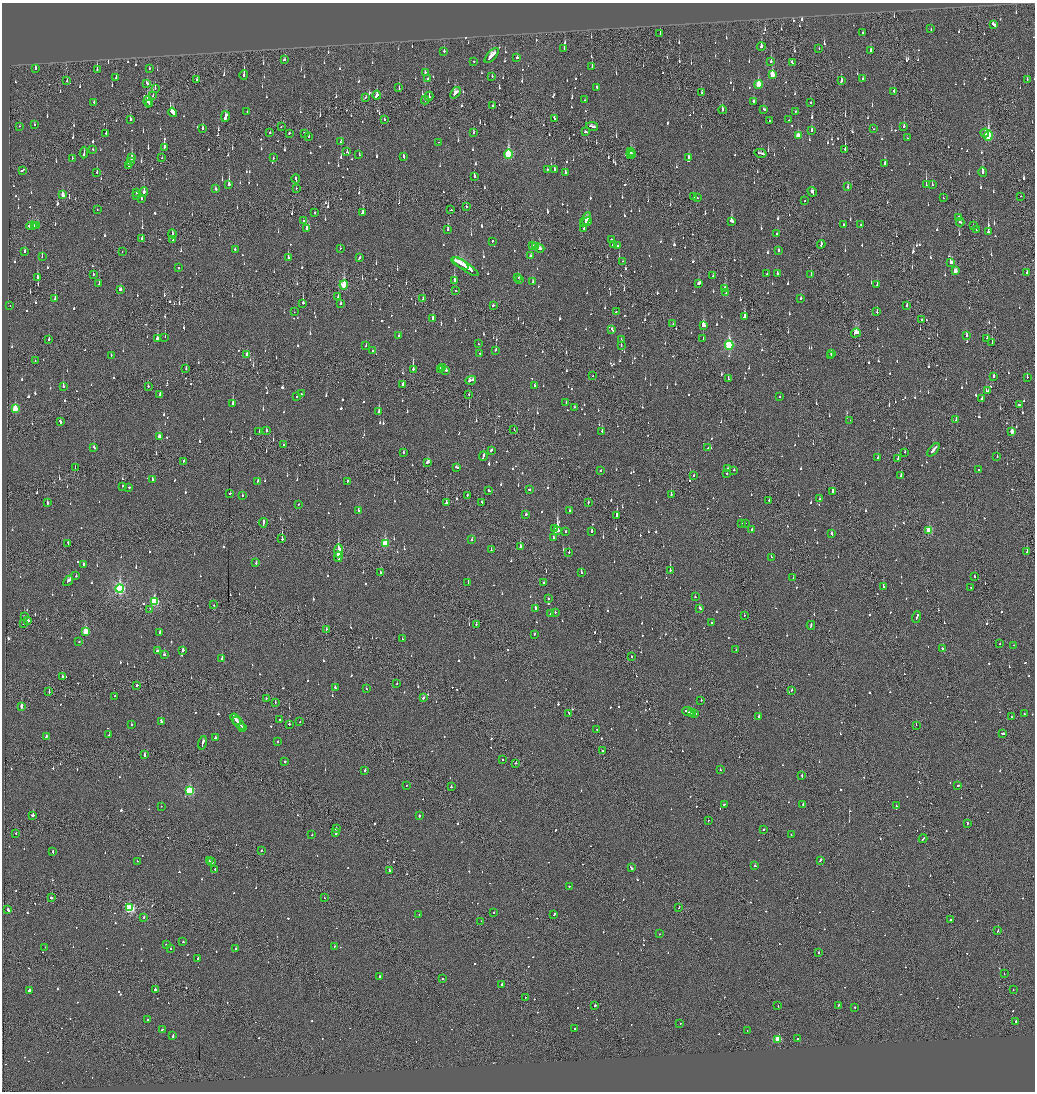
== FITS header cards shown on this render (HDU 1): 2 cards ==
NAXIS1  =                 2065
NAXIS2  =                 2179

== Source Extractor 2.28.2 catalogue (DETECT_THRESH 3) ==
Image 2065 x 2179 px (HDU 1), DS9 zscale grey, zoomed out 1/2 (1 PNG px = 2 x 2 image px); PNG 1037 x 1094 px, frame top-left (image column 1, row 2178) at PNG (2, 3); each listed source drawn as its Kron ellipse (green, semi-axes under 4 px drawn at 4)
Background -0.146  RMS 0.073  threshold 0.22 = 3 sigma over >= 5 px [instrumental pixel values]
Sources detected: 1581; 54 cannot appear on this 1/2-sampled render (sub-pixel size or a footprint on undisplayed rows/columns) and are neither listed nor drawn; of the other 1527, the 500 brightest by FLUX_AUTO listed and drawn (1027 fainter detections omitted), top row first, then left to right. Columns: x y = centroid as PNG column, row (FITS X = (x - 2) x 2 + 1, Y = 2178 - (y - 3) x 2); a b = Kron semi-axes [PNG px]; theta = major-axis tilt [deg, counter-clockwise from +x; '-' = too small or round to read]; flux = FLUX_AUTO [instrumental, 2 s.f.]
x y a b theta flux
994 24 4 2 - 160
931 29 2 2 - 60
862 33 3 2 - 110
660 34 3 2 - 86
761 46 4 2 - 150
819 48 2 2 - 67
564 49 2 2 - 70
871 50 3 2 - 170
444 51 2 2 - 260
492 56 9 3 48 350
517 57 2 2 - 170
284 60 3 3 - 91
474 61 2 2 - 91
771 61 2 2 - 240
792 63 4 2 - 160
592 67 3 2 - 83
149 68 2 2 - 68
35 69 3 2 - 180
97 70 4 2 - 170
425 72 2 2 - 140
772 74 4 3 - 280
244 75 5 2 - 260
492 76 2 2 - 110
116 78 3 2 - 180
428 78 2 2 - 180
863 78 2 2 - 63
1027 79 2 2 - 100
197 80 2 2 - 92
66 81 2 1 - 140
841 81 4 2 - 120
147 83 3 2 - 84
758 84 4 3 - 370
597 87 3 2 - 140
155 88 3 2 - 68
399 88 3 2 - 250
894 91 3 2 - 88
455 93 6 3 51 190
702 93 2 2 - 130
377 95 4 2 - 300
153 96 3 1 - 100
429 96 4 2 - 110
365 97 2 2 - 110
425 100 4 2 - 150
585 100 2 2 - 64
94 102 2 2 - 61
148 102 6 3 -82 310
753 102 2 2 - 160
149 103 2 2 - 130
811 103 2 2 - 67
493 106 2 2 - 180
764 109 3 2 - 110
722 110 4 2 - 150
247 111 2 2 - 140
173 112 5 3 - 270
795 112 3 2 - 110
225 117 5 2 - 1100
130 119 3 2 - 98
384 119 2 2 - 70
554 119 2 2 - 130
789 120 2 2 - 110
769 121 2 2 - 64
34 125 3 2 - 63
20 126 2 2 - 83
592 126 6 2 -11 250
904 126 2 2 - 240
281 127 2 1 - 60
202 129 3 2 - 290
874 129 2 1 - 300
812 130 3 2 - 96
585 132 3 2 - 89
106 133 2 2 - 82
270 133 2 2 - 100
289 133 2 2 - 71
304 133 3 2 - 61
473 133 3 2 - 100
985 133 4 2 - 91
798 136 4 3 - 300
988 136 5 3 - 1200
309 137 2 2 - 75
907 138 2 2 - 60
340 142 2 2 - 74
438 142 2 1 - 83
164 147 3 2 - 320
93 149 2 2 - 64
845 149 4 2 - 170
630 151 3 2 - 78
84 152 6 2 83 190
347 152 2 2 - 190
761 153 6 2 -13 220
359 154 3 2 - 63
508 154 5 3 - 1100
631 154 5 2 - 200
633 155 3 2 - 110
403 157 3 2 - 130
688 157 4 2 - 98
72 158 3 1 - 60
132 158 4 2 - 490
162 158 2 2 - 60
273 158 2 2 - 68
131 162 3 2 - 300
885 164 4 2 - 120
128 166 3 2 - 75
547 169 2 2 - 83
22 170 4 2 - 100
555 170 3 2 - 170
97 172 3 2 - 150
982 172 5 2 - 290
565 173 3 2 - 100
474 176 3 2 - 90
296 179 4 2 - 140
229 184 3 2 - 630
926 185 4 2 - 370
932 185 3 2 - 87
848 187 3 2 - 120
296 188 2 1 - 63
215 189 3 2 - 61
136 192 3 2 - 280
144 192 5 2 - 210
812 192 5 2 - 160
63 195 4 2 - 170
136 195 2 2 - 87
1020 196 2 1 - 110
693 197 3 2 - 67
141 198 2 2 - 84
697 198 2 2 - 73
943 198 2 2 - 86
804 201 2 2 - 63
466 207 2 1 - 330
97 210 2 1 - 86
451 210 2 2 - 63
363 212 4 2 - 460
315 213 2 2 - 81
959 217 2 2 - 92
585 219 8 4 60 77
303 221 2 2 - 80
732 221 4 2 - 260
587 222 5 2 - 540
960 222 4 2 - 95
844 225 2 2 - 120
861 225 3 2 - 98
973 225 2 1 - 82
32 226 5 2 - 1200
34 226 2 2 - 700
37 226 4 2 - 810
584 228 2 1 - 61
306 229 3 2 - 320
448 230 3 2 - 290
976 230 2 1 - 97
988 232 2 2 - 300
172 234 4 1 - 83
777 234 2 2 - 73
142 238 3 1 - 120
611 239 2 2 - 200
173 240 3 2 - 280
492 241 2 2 - 150
821 244 4 2 - 110
613 245 2 2 - 98
532 246 3 2 - 110
618 246 2 2 - 1900
535 247 2 2 - 150
340 248 2 2 - 72
539 248 5 2 - 310
235 250 3 2 - 120
778 250 2 2 - 110
25 251 4 2 - 89
122 251 2 1 - 75
42 256 3 2 - 78
530 256 3 2 - 72
288 258 3 2 - 150
359 258 3 2 - 160
622 261 2 2 - 65
460 263 10 4 -31 470
951 263 4 3 - 200
465 267 15 3 -34 520
179 268 2 2 - 120
955 271 3 2 - 180
777 273 2 2 - 110
1027 273 3 2 - 81
93 274 2 2 - 100
767 274 2 2 - 59
811 275 3 2 - 98
713 276 2 2 - 60
37 277 4 2 - 110
518 277 3 2 - 120
454 280 3 2 - 460
520 280 2 2 - 95
533 282 3 2 - 75
699 283 3 2 - 200
99 284 4 2 - 140
877 284 3 2 - 140
344 285 4 3 - 780
725 288 3 2 - 100
120 289 3 2 - 92
456 291 2 2 - 300
726 293 2 2 - 67
338 296 2 1 - 69
423 298 4 2 - 120
801 298 3 2 - 92
55 299 3 2 - 140
303 303 2 2 - 470
340 303 3 2 - 70
493 305 2 2 - 130
907 305 3 2 - 99
10 306 2 1 - 85
616 311 2 2 - 86
294 312 2 1 - 130
877 312 2 2 - 110
744 317 3 2 - 910
433 319 3 2 - 270
922 320 2 2 - 560
673 323 2 1 - 89
704 325 3 3 - 740
612 329 3 2 - 65
856 333 5 3 - 590
399 335 2 2 - 68
966 336 3 2 - 130
165 337 2 1 - 100
157 338 3 2 - 250
987 338 3 2 - 220
49 339 2 2 - 120
703 339 2 1 - 110
621 340 2 2 - 72
992 342 3 1 - 66
478 344 2 1 - 110
621 345 2 2 - 100
729 345 4 3 - 1600
366 346 3 2 - 86
372 350 2 2 - 100
496 350 2 2 - 100
831 353 4 2 - 160
480 354 2 2 - 100
111 355 2 2 - 110
247 355 3 3 - 73
831 356 4 2 - 160
35 361 2 1 - 200
442 367 2 2 - 280
186 369 3 2 - 150
413 369 4 2 - 400
440 370 3 2 - 69
446 370 2 2 - 160
593 376 3 1 - 90
994 376 3 2 - 200
1027 377 2 2 - 81
728 379 3 2 - 82
471 380 5 3 - 190
403 384 3 2 - 85
534 385 2 2 - 76
63 386 3 2 - 290
148 386 2 1 - 140
987 391 3 2 - 64
301 394 2 2 - 72
469 394 2 1 - 190
160 395 3 2 - 83
297 396 2 2 - 81
779 396 2 2 - 110
982 399 2 2 - 190
566 402 2 2 - 68
233 404 4 2 - 260
1019 405 3 2 - 150
574 407 2 2 - 64
15 409 4 3 - 460
379 411 2 2 - 150
850 420 2 2 - 67
956 420 3 2 - 98
61 422 4 2 - 110
514 429 2 1 - 92
259 431 3 2 - 60
266 431 3 2 - 83
602 431 2 2 - 68
1012 432 3 2 - 200
159 437 3 2 - 240
283 445 2 2 - 150
94 448 3 2 - 140
708 448 2 2 - 87
491 450 3 2 - 86
933 450 8 2 48 450
403 452 2 2 - 100
905 452 3 1 - 140
483 456 5 2 - 150
997 456 2 2 - 61
878 458 2 2 - 100
898 459 3 2 - 69
184 461 3 2 - 130
428 462 3 3 - 100
457 467 4 2 - 150
75 468 2 1 - 90
728 469 3 2 - 72
734 470 2 2 - 94
978 470 2 2 - 110
601 471 3 2 - 100
727 473 2 2 - 280
901 475 2 1 - 64
694 476 2 2 - 93
153 479 3 2 - 83
258 481 3 2 - 68
348 481 2 2 - 71
123 486 2 2 - 180
129 487 2 2 - 150
529 489 2 2 - 470
489 490 3 2 - 100
833 491 3 2 - 270
230 493 2 2 - 97
671 494 3 2 - 130
467 495 2 2 - 75
242 496 2 2 - 79
819 499 2 2 - 68
769 500 2 2 - 220
481 502 3 2 - 90
588 502 2 2 - 62
47 503 2 2 - 270
446 503 2 2 - 230
298 504 2 1 - 71
569 510 2 2 - 63
358 511 2 2 - 180
525 514 3 2 - 66
617 515 2 2 - 450
263 523 4 2 - 180
741 523 2 2 - 61
746 523 2 1 - 73
555 528 3 2 - 62
752 529 2 2 - 69
929 530 3 3 - 540
557 531 4 2 - 4100
565 531 2 2 - 74
592 531 2 2 - 150
832 534 3 2 - 110
554 538 3 2 - 110
282 539 3 1 - 380
472 540 2 2 - 190
68 543 3 1 - 120
385 543 3 3 - 540
521 546 4 2 - 320
491 550 2 2 - 72
338 551 6 2 88 21000
569 552 2 2 - 78
1027 552 2 1 - 140
338 557 5 2 - 11000
771 557 2 2 - 190
256 563 2 2 - 90
84 564 3 2 - 150
670 570 3 2 - 290
380 573 2 2 - 79
581 573 2 2 - 150
76 575 2 2 - 150
974 576 3 2 - 70
793 578 2 2 - 62
68 581 6 2 49 300
468 582 4 2 - 93
544 582 2 2 - 94
883 587 2 2 - 260
971 587 2 1 - 73
120 588 4 3 - 2900
695 597 2 2 - 130
548 599 2 2 - 100
154 602 4 3 - 1200
214 605 2 1 - 190
535 608 3 2 - 270
700 608 3 2 - 94
150 609 3 1 - 78
555 612 2 2 - 340
550 614 2 2 - 200
744 615 2 1 - 90
24 617 2 2 - 130
917 617 6 2 72 210
27 621 4 2 - 430
711 622 2 2 - 73
24 623 2 2 - 130
476 624 2 2 - 130
811 625 4 2 - 130
326 629 2 1 - 76
86 632 3 3 - 570
160 632 2 2 - 480
534 634 2 2 - 70
402 639 3 2 - 81
79 641 2 2 - 75
1000 644 2 2 - 98
1013 645 2 1 - 78
942 648 2 2 - 72
183 650 2 2 - 230
736 650 2 2 - 92
157 651 3 2 - 130
164 654 3 2 - 110
631 656 2 2 - 77
222 659 2 2 - 200
62 676 2 2 - 110
397 684 2 1 - 67
137 685 2 2 - 670
335 688 2 2 - 210
366 689 2 2 - 69
791 690 2 2 - 100
49 691 2 1 - 220
115 696 2 2 - 140
266 698 2 1 - 85
424 698 3 2 - 190
701 700 2 2 - 72
275 702 2 1 - 68
21 706 3 2 - 260
688 711 6 2 -21 200
692 712 3 1 - 160
569 713 3 1 - 85
694 713 4 2 - 150
1024 714 2 2 - 73
759 717 2 2 - 140
1011 717 2 2 - 140
236 719 6 2 -53 460
280 720 2 2 - 160
161 721 3 2 - 340
300 722 2 2 - 72
239 723 8 2 -50 440
289 724 2 2 - 98
131 725 2 2 - 91
916 725 2 1 - 91
242 727 2 2 - 88
597 730 2 1 - 62
1003 733 3 2 - 490
109 735 2 2 - 240
46 736 2 2 - 110
215 737 2 2 - 75
278 741 2 2 - 83
202 743 7 2 74 210
603 751 2 1 - 130
144 755 2 2 - 130
503 760 2 2 - 98
285 762 2 2 - 200
516 763 2 1 - 70
720 770 2 2 - 94
365 771 2 2 - 220
802 776 3 1 - 110
958 785 2 2 - 75
406 786 2 1 - 170
451 787 2 2 - 74
190 791 3 3 - 1200
803 804 2 2 - 250
724 805 2 1 - 64
161 806 2 1 - 62
896 806 2 2 - 120
32 815 2 2 - 150
419 816 2 2 - 200
708 820 2 1 - 69
967 824 3 1 - 100
336 828 2 2 - 76
764 829 2 2 - 95
336 833 3 2 - 320
16 834 2 2 - 66
312 835 2 2 - 66
791 835 2 2 - 84
923 839 4 2 - 250
261 851 2 2 - 100
53 852 3 2 - 130
820 860 3 2 - 140
137 861 2 2 - 61
210 861 2 1 - 120
211 862 2 2 - 140
755 866 2 2 - 150
631 868 4 2 - 290
215 869 2 2 - 74
389 870 2 2 - 580
569 886 2 2 - 64
51 898 3 2 - 78
324 898 2 2 - 76
679 907 3 1 - 69
130 908 3 3 - 1700
8 910 3 2 - 310
494 912 2 1 - 110
419 914 2 2 - 67
554 914 3 2 - 180
144 917 2 2 - 60
950 919 2 2 - 93
481 921 2 1 - 67
998 930 2 1 - 110
659 934 2 1 - 130
183 942 2 2 - 71
166 945 2 2 - 82
334 946 2 2 - 140
45 947 2 1 - 130
170 948 2 2 - 74
235 949 2 2 - 170
819 952 2 2 - 120
198 958 2 2 - 420
1004 974 2 1 - 73
380 976 2 2 - 270
442 979 2 2 - 81
502 984 2 2 - 850
155 989 2 2 - 840
1013 989 2 1 - 72
29 990 3 2 - 510
525 997 2 1 - 100
595 1005 2 1 - 470
778 1006 2 1 - 64
838 1006 4 2 - 150
855 1007 2 2 - 200
147 1020 2 2 - 87
1016 1021 2 2 - 490
680 1024 2 2 - 110
575 1029 2 2 - 220
162 1030 2 2 - 65
747 1030 2 1 - 62
173 1035 3 2 - 100
778 1039 3 3 - 620
797 1039 2 2 - 100
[1027 fainter detections neither listed nor drawn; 54 sub-pixel or undisplayed-footprint detections neither listed nor drawn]